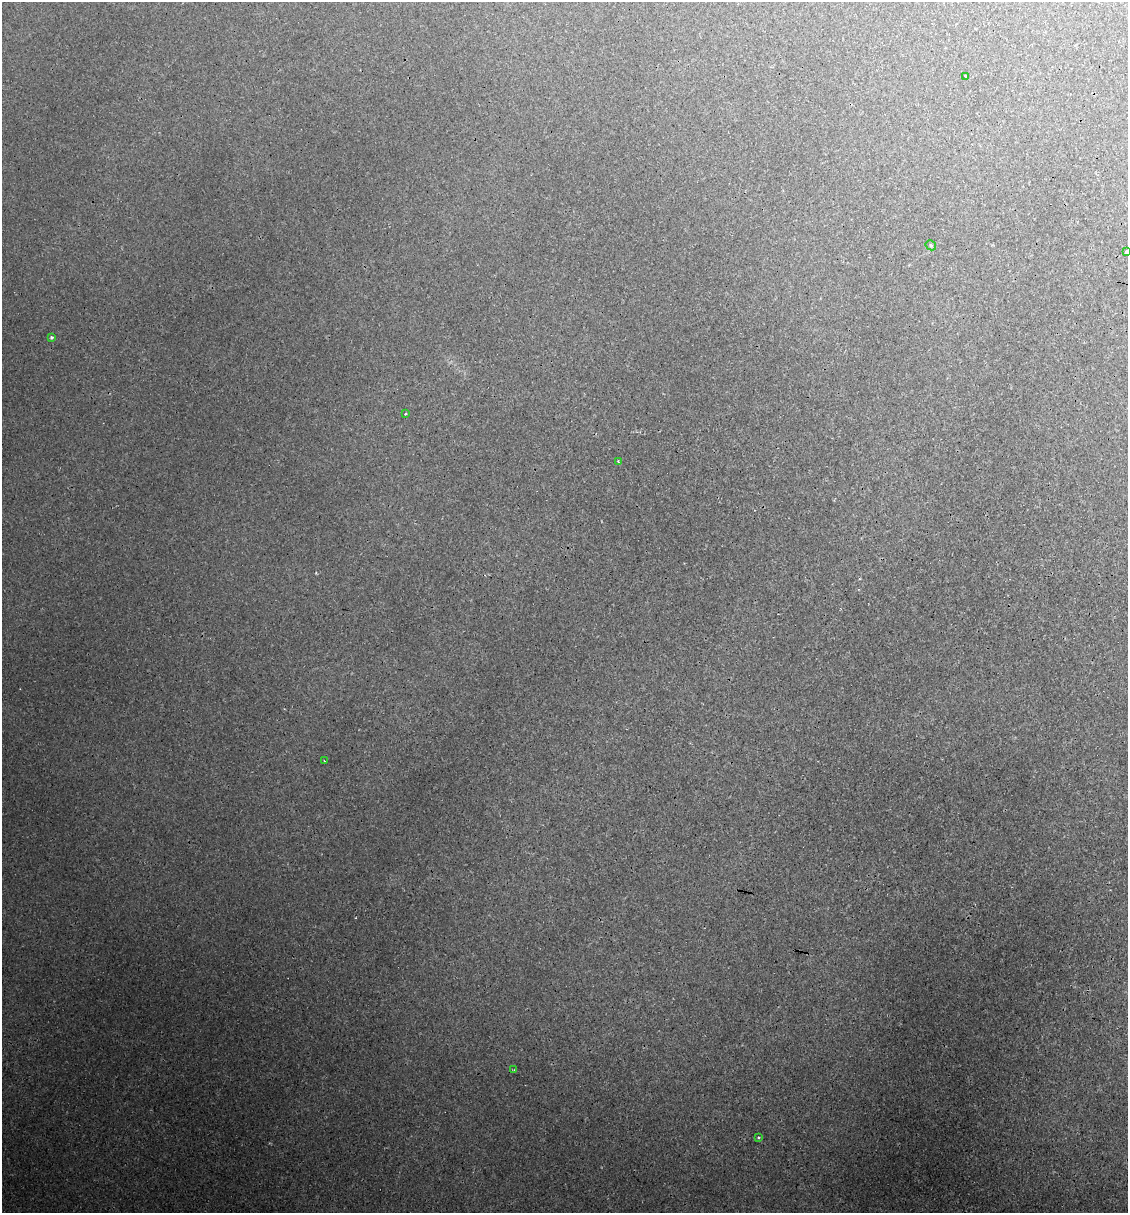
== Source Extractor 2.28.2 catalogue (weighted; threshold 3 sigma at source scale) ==
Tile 6 of 4 x 4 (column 2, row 2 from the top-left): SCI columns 1313-2438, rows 2482-3692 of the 4996 x 4970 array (HDU 1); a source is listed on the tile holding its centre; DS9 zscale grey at full resolution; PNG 1130 x 1215 px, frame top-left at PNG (2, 2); each listed source drawn as its Kron ellipse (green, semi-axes under 4 px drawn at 4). Shown black and unused: <1% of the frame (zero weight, under 3 of 4 exposures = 8% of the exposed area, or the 3 px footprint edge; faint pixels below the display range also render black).
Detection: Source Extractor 2.28.2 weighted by HDU 2 'WHT'; one run over the whole footprint, this tile lists its part. Background 0.0181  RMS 0.0024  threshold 0.0108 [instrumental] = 3 sigma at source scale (4.5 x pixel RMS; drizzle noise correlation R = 1.50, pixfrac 1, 0.05/0.05 arcsec/px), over >= 5 px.
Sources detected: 11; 2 cosmic-ray / hot-pixel residue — neither listed nor drawn; the other 9 listed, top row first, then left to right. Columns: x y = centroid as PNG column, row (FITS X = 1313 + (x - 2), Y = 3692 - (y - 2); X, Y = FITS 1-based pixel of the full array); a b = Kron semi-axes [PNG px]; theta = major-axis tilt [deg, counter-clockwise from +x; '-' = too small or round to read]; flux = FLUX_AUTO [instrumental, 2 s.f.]
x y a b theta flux
965 76 3 3 - 0.24
931 245 5 4 - 0.31
1126 252 4 3 - 0.38
51 337 3 3 - 0.4
405 414 3 2 - 0.23
618 462 3 2 - 0.41
324 761 3 2 - 0.19
514 1070 4 4 - 0.22
758 1137 4 3 - 0.34
Isophote crosses this tile's border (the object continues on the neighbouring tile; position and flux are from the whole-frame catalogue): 1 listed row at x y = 1126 252